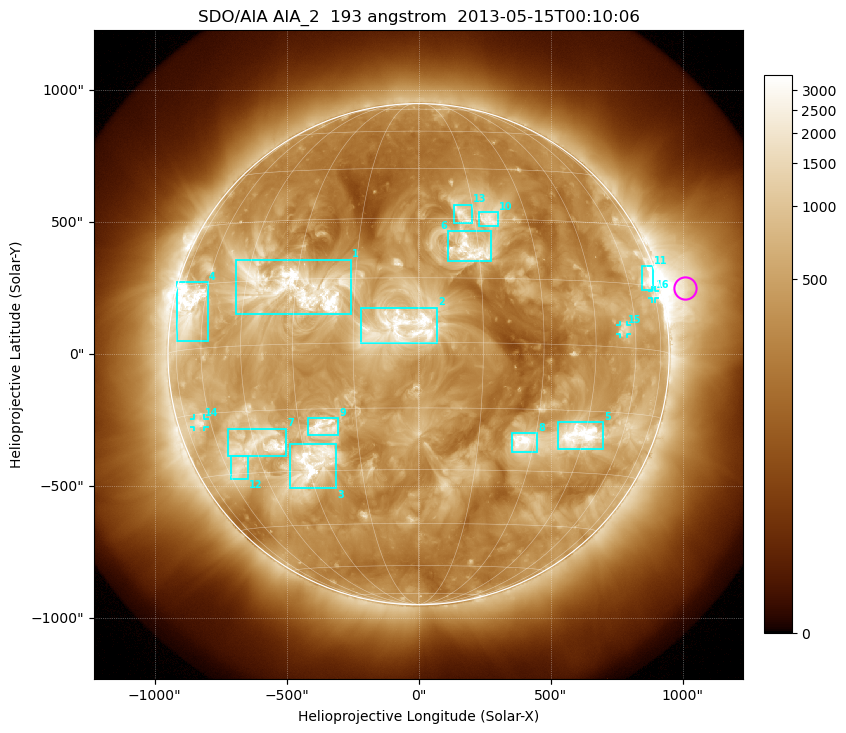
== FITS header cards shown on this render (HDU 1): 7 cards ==
TELESCOP= 'SDO/AIA'
INSTRUME= 'AIA_2'
WAVELNTH=                  193
WAVEUNIT= 'angstrom'
DATE-OBS= '2013-05-15T00:10:06.84'
CTYPE1  = 'HPLN-TAN'
CTYPE2  = 'HPLT-TAN'

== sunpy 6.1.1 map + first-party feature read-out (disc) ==
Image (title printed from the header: SDO/AIA AIA_2  193 angstrom  2013-05-15T00:10:06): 1024 x 1024 px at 2.4 arcsec/px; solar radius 949 arcsec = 396 px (full disc in frame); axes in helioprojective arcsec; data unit not stated in the header (colour bar unlabelled)
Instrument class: DISC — disc imager (sunpy class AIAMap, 193 A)
Bright regions (active regions / flare kernels): reference = the median radial profile (limb darkening/brightening removed); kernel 9 px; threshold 5 sigma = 1063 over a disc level ~378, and >= 1.15x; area >= 12 px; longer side >= 9 px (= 22 arcsec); searched inside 0.97 R_sun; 16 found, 16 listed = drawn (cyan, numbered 1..; 3 of them under ~33 arcsec drawn as corner ticks so the feature stays visible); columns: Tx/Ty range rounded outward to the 5 arcsec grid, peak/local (2 s.f.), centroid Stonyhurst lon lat
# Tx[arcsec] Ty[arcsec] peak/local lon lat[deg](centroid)
1 -690..-255 150..360 13 -30 +13
2 -220..70 40..175 5.8 -4 +4
3 -490..-310 -510..-340 10 -28 -28
4 -915..-800 45..275 11 -68 +9
5 525..700 -360..-255 12 +43 -21
6 110..275 350..465 6.4 +13 +22
7 -725..-500 -385..-280 5.9 -43 -23
8 355..450 -370..-300 8.8 +27 -23
9 -420..-305 -310..-240 6.6 -23 -19
10 225..300 485..540 5.4 +19 +30
11 845..890 240..335 9.7 +71 +16
12 -710..-645 -475..-385 5.6 -55 -29
13 135..205 495..570 5.3 +12 +31
14 -850..-810 -275..-245 6 -66 -17
15 760..790 75..110 4.6 +55 +4
16 885..895 210..240 4.4 +74 +13
Off-limb structures (1.02-1.3 R_sun): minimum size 162 px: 3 found; the strongest spans PA ~260..305 deg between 1.02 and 1.3 R_sun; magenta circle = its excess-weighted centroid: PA ~285 deg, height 1.1 R_sun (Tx ~1010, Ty ~250 arcsec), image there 6.4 x the reference